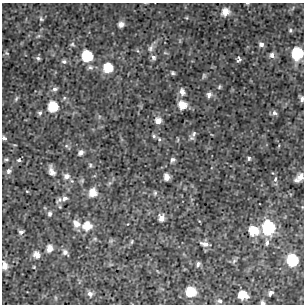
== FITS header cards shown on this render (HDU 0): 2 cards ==
NAXIS1  =                  302 / NUMBER OF ELEMENTS ALONG THIS AXIS
NAXIS2  =                  302 / NUMBER OF ELEMENTS ALONG THIS AXIS

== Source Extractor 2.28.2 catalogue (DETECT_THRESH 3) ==
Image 302 x 302 px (HDU 0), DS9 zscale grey, 1 PNG px = 1 image px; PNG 306 x 306 px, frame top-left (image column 1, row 302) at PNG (2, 3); no overlay
Background 4.02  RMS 0.86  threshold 2.59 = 3 sigma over >= 5 px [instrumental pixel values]
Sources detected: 80; all 80 listed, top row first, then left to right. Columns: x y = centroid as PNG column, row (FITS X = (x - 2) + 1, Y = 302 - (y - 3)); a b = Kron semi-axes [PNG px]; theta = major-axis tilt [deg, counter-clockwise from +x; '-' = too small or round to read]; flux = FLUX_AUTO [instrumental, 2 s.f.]
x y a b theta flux
247 3 5 3 - 57
225 12 7 7 - 590
41 19 6 5 - 98
121 24 6 5 - 280
290 30 6 4 70 82
72 44 7 6 - 100
261 44 6 6 - 160
151 48 12 7 65 230
7 53 6 4 -21 59
165 53 6 4 -18 72
297 53 8 7 - 4000
272 55 7 7 - 220
87 56 8 7 - 2500
153 57 7 6 - 170
38 58 6 5 - 110
239 59 5 4 - 120
64 62 7 6 - 150
90 67 9 6 1 160
108 68 8 8 - 1300
173 73 5 5 - 96
204 76 7 5 88 85
219 87 6 4 71 73
55 89 8 5 12 160
182 92 9 7 -75 290
209 95 7 6 - 220
16 99 8 4 63 90
302 99 6 4 -81 160
182 105 8 7 - 800
53 106 8 7 - 1900
40 113 6 5 - 120
274 113 7 6 - 160
158 120 7 6 - 400
194 134 10 6 60 160
154 136 5 5 - 98
4 138 5 4 - 140
159 139 6 5 - 92
66 146 6 4 18 82
81 153 7 5 54 210
249 158 5 4 - 90
6 159 5 5 - 87
19 160 6 5 - 110
173 160 6 5 - 150
90 165 6 5 - 88
8 171 7 6 - 190
52 171 12 6 -68 370
66 176 9 8 - 280
167 177 6 5 - 390
300 177 7 5 48 380
275 179 8 5 69 120
296 180 6 4 -29 130
27 191 5 3 - 50
93 192 8 7 - 710
155 193 6 5 - 87
65 198 7 6 - 170
59 200 10 6 42 150
60 207 5 3 - 58
50 214 7 6 - 140
161 218 7 5 -79 300
76 224 9 7 -46 420
87 226 9 9 - 870
268 227 8 8 - 7400
253 231 8 8 - 1300
21 232 6 5 - 150
95 239 6 4 -18 77
132 242 7 3 81 67
267 243 8 5 88 180
204 244 11 6 -15 250
49 248 7 6 - 430
65 252 8 6 -48 210
37 255 7 6 - 390
292 260 8 7 - 3400
234 261 7 4 46 100
198 264 6 4 61 140
4 265 10 7 -79 350
191 292 8 8 - 1600
271 293 6 4 58 150
90 294 8 6 -49 220
243 295 8 7 - 900
219 301 7 5 -8 130
262 303 5 4 - 120
At the frame edge (FLAGS 8, measured only in part): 6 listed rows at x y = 247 3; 297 53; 302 99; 4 138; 4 265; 262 303